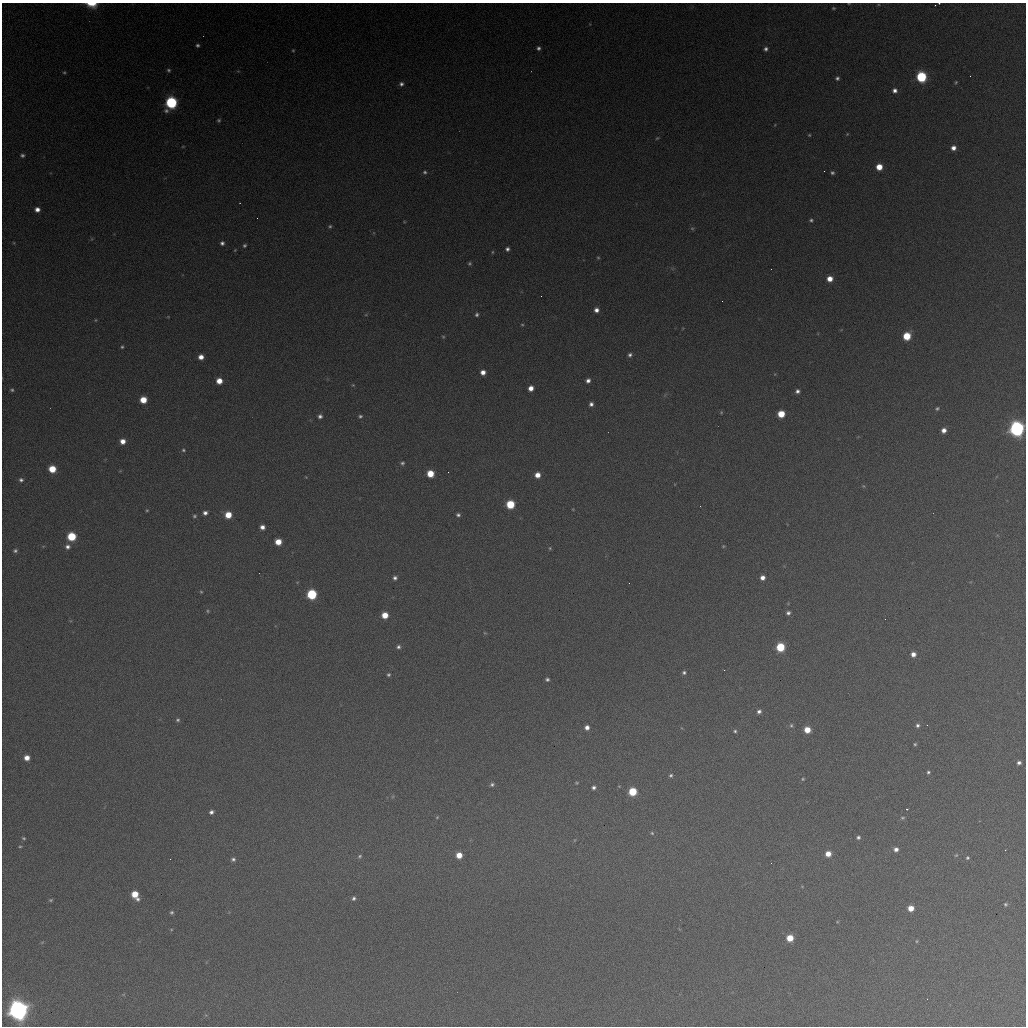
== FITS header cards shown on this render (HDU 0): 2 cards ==
NAXIS1  =                 1024 / length of data axis 1
NAXIS2  =                 1024 / length of data axis 2

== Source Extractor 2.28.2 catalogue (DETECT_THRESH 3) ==
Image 1024 x 1024 px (HDU 0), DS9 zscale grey, 1 PNG px = 1 image px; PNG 1028 x 1028 px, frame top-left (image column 1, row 1024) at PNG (2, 3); no overlay
Background 370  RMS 16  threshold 47.9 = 3 sigma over >= 5 px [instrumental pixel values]
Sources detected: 153; all 153 listed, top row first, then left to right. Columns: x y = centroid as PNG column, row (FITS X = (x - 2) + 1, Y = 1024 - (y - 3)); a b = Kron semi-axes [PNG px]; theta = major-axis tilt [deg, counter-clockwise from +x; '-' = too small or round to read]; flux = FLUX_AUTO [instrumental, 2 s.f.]
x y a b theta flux
939 3 3 2 - 1.1e+03
92 4 10 5 -6 1.6e+04
833 8 5 4 - 1.1e+03
197 45 4 4 - 2.1e+03
538 48 5 5 - 2.8e+03
766 49 5 5 - 3.2e+03
293 50 4 4 - 1.1e+03
169 70 5 5 - 1.9e+03
64 72 5 4 - 1.3e+03
921 77 6 6 - 9.9e+04
837 78 4 4 - 2.4e+03
956 82 5 3 - 1.2e+03
401 84 5 5 - 3.0e+03
895 90 5 5 - 4.4e+03
171 103 7 6 - 1.5e+05
219 120 5 5 - 1.7e+03
847 134 5 3 - 9.3e+02
809 135 4 3 - 1.1e+03
657 138 6 3 43 1.2e+03
183 146 5 3 - 8.5e+02
953 148 5 5 - 6.2e+03
22 155 5 4 - 2.5e+03
879 167 5 5 - 1.6e+04
425 172 5 4 - 2.1e+03
832 173 4 3 - 2.0e+03
37 209 5 5 - 6.0e+03
257 218 2 2 - 5.0e+02
811 220 5 5 - 2.1e+03
330 226 5 4 - 1.8e+03
692 228 6 4 -1 1.4e+03
14 243 5 3 - 9.5e+02
222 243 5 4 - 3.0e+03
244 245 4 4 - 1.8e+03
507 249 4 4 - 3.0e+03
235 250 5 3 - 9.4e+02
492 252 5 3 - 1.1e+03
598 258 5 4 - 1.3e+03
469 263 4 4 - 1.7e+03
830 279 5 5 - 1.1e+04
541 296 2 2 - 6.6e+02
596 310 6 5 - 5.4e+03
366 315 5 3 - 1.1e+03
477 315 5 4 - 2.4e+03
95 320 5 3 - 9.6e+02
522 325 5 3 - 1.1e+03
907 336 6 5 - 3.3e+04
443 337 4 4 - 1.2e+03
122 347 5 4 - 1.5e+03
630 355 5 5 - 2.9e+03
201 357 5 5 - 8.0e+03
483 372 5 5 - 7.4e+03
588 380 5 5 - 4.3e+03
219 381 5 5 - 1.2e+04
353 385 5 4 - 1.1e+03
531 388 5 4 - 8.4e+03
12 390 4 3 - 1.6e+03
797 391 5 5 - 3.4e+03
143 400 5 5 - 2.0e+04
591 404 5 4 - 3.6e+03
937 408 5 5 - 1.8e+03
721 412 5 4 - 1.1e+03
781 414 5 5 - 2.3e+04
320 416 5 4 - 3.3e+03
360 416 5 4 - 1.9e+03
1017 429 7 6 - 4.2e+05
944 430 5 5 - 6.4e+03
123 441 5 5 - 9.1e+03
183 450 5 4 - 1.4e+03
402 463 5 5 - 2.1e+03
52 469 6 5 - 2.5e+04
448 472 2 2 - 6.8e+02
430 474 5 5 - 2.3e+04
537 475 5 5 - 1.0e+04
306 477 4 3 - 7.7e+02
21 480 5 5 - 2.9e+03
863 486 5 3 - 1.0e+03
510 504 6 6 - 4.5e+04
573 509 5 3 - 7.6e+02
147 510 4 4 - 1.1e+03
205 513 5 5 - 4.1e+03
228 515 5 5 - 1.9e+04
458 515 4 4 - 2.5e+03
194 516 5 4 - 1.8e+03
262 527 5 4 - 5.7e+03
72 536 6 6 - 4.8e+04
278 542 5 5 - 1.6e+04
723 546 4 4 - 1.0e+03
67 547 6 6 - 4.1e+03
550 548 5 4 - 1.2e+03
15 551 5 4 - 2.4e+03
395 578 5 5 - 3.1e+03
762 578 5 5 - 6.4e+03
629 583 2 2 - 4.4e+02
201 592 4 4 - 1.2e+03
312 594 6 6 - 8.1e+04
208 611 4 4 - 1.4e+03
788 613 5 5 - 3.0e+03
385 615 5 5 - 1.7e+04
885 619 2 2 - 2.2e+03
485 633 5 3 - 8.9e+02
398 647 5 5 - 2.7e+03
780 647 6 6 - 4.9e+04
913 654 5 5 - 7.1e+03
724 670 3 2 - 1.0e+03
684 672 5 4 - 2.3e+03
388 675 4 4 - 1.8e+03
547 679 4 4 - 2.3e+03
759 711 5 4 - 3.4e+03
178 720 5 5 - 2.0e+03
791 725 6 5 - 2.0e+03
917 725 5 5 - 2.8e+03
927 725 2 2 - 4.9e+02
587 727 5 5 - 5.5e+03
807 730 5 5 - 1.7e+04
735 731 4 4 - 1.6e+03
915 744 4 3 - 1.4e+03
27 758 5 5 - 9.6e+03
1019 763 4 4 - 3.1e+03
928 772 4 4 - 1.9e+03
671 775 5 5 - 2.0e+03
803 779 4 3 - 1.3e+03
577 783 4 3 - 1.1e+03
492 785 6 5 - 2.5e+03
594 787 5 4 - 3.0e+03
632 792 6 5 - 4.2e+04
907 809 3 2 - 1.4e+03
211 812 4 4 - 3.5e+03
437 817 5 3 - 1.0e+03
902 818 5 4 - 1.5e+03
652 833 5 5 - 1.5e+03
858 837 5 4 - 2.3e+03
24 838 5 3 - 1.4e+03
20 846 4 3 - 1.2e+03
896 849 6 5 - 4.8e+03
828 854 5 5 - 1.2e+04
459 855 5 5 - 1.4e+04
956 855 5 4 - 1.2e+03
360 856 6 5 - 1.9e+03
967 858 5 4 - 1.7e+03
233 859 5 4 - 2.5e+03
771 863 2 2 - 4.8e+02
135 895 8 5 -60 2.3e+04
353 898 5 4 - 2.5e+03
50 900 5 4 - 1.5e+03
1005 904 5 5 - 1.7e+03
911 908 5 5 - 1.4e+04
172 912 4 4 - 1.8e+03
837 922 5 3 - 8.9e+02
790 938 5 5 - 2.3e+04
917 941 4 4 - 1.2e+03
42 942 5 3 - 1.0e+03
927 999 2 2 - 5.3e+02
18 1010 7 7 - 1.1e+06
At the frame edge (FLAGS 8, measured only in part): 3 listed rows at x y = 939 3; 92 4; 1017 429